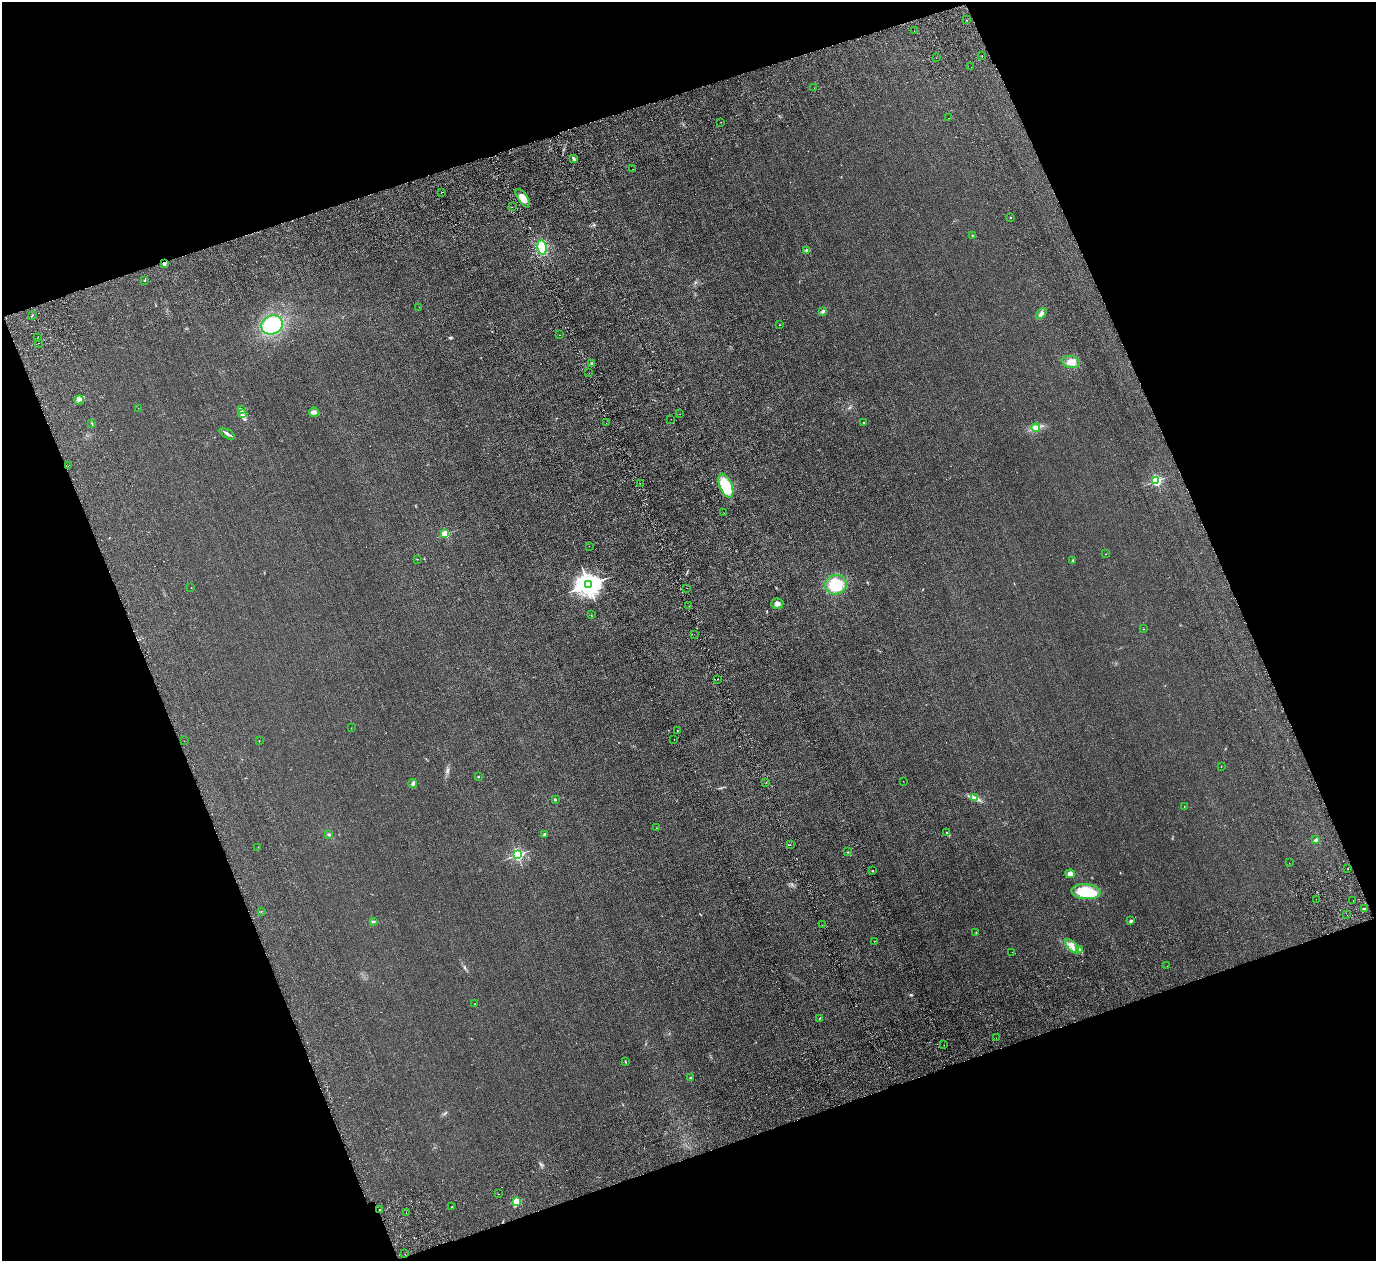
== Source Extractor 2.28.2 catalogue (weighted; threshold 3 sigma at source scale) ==
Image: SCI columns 320-5813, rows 482-5514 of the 6128 x 6110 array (HDU 1 of 3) = the unmasked area's bounding box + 8 px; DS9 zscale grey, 4 x 4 block average (1 PNG px = mean of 4 x 4 image px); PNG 1378 x 1263 px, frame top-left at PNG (2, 2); each listed source drawn as its Kron ellipse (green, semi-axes under 4 px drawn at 4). Shown black and unused: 40% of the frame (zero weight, under 4 of 8 exposures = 20% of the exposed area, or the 3 px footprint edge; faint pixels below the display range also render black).
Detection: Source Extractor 2.28.2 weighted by HDU 2 'WHT'. Background 0.00281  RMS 0.0015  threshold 0.00606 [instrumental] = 3 sigma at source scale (4.09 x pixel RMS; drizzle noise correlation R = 1.36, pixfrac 0.8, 0.05/0.05 arcsec/px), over >= 5 px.
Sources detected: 130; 3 too faint to see at this stretch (4 x 4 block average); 7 cosmic-ray / hot-pixel residue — neither listed nor drawn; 1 coinciding with a brighter row at this scale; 3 inside a brighter listed object's ellipse — not listed separately; the other 116 listed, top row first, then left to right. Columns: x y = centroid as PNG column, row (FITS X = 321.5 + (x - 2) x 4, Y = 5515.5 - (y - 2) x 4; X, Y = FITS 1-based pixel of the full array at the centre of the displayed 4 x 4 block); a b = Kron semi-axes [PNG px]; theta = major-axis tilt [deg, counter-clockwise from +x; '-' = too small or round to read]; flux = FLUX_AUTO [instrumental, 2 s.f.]
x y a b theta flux
967 20 2 2 - 0.42
914 31 2 2 - 0.17
982 56 2 2 - 0.36
936 58 2 2 - 0.11
971 67 2 2 - 0.26
814 88 2 2 - 0.12
948 118 2 2 - 0.2
720 122 2 2 - 0.16
574 158 4 2 - 1.3
633 169 2 2 - 0.086
441 192 2 2 - 0.15
523 198 11 5 -55 7.1
512 207 2 2 - 0.19
1011 217 2 2 - 0.35
972 235 2 2 - 0.48
542 248 7 4 -81 16
806 250 3 2 - 0.87
164 263 2 2 - 10
144 281 2 2 - 0.36
419 307 2 2 - 0.11
823 311 4 2 - 1.8
1041 314 6 3 45 2.8
32 315 2 2 - 0.33
272 325 11 9 22 40
779 325 2 2 - 0.19
559 335 2 2 - 0.26
38 338 2 2 - 0.21
38 343 2 2 - 0.14
1071 362 9 6 -12 6.3
592 363 2 2 - 0.51
589 373 2 2 - 0.13
79 400 5 3 - 1.9
138 408 2 2 - 0.11
241 409 2 2 - 0.4
314 412 5 4 - 2.5
242 414 3 3 - 1.3
680 414 2 2 - 0.15
671 419 2 2 - 0.14
864 422 2 2 - 1.8
606 423 2 2 - 0.12
92 424 3 2 - 0.42
1036 427 4 3 - 1.9
227 434 9 3 -30 2.3
68 466 2 2 - 0.15
1156 481 2 2 - 100
640 483 2 2 - 0.45
726 486 13 6 -68 25
724 513 2 2 - 0.13
445 534 2 2 - 53
589 546 2 2 - 0.17
1106 554 2 2 - 0.44
417 559 2 2 - 0.31
1073 561 4 2 - 0.83
588 585 4 3 - 1100
836 585 11 10 - 24
191 588 2 2 - 0.17
686 588 2 2 - 0.19
777 604 6 5 - 2.6
689 606 2 2 - 0.16
591 615 2 2 - 0.26
1143 629 2 2 - 0.14
694 634 2 2 - 0.088
717 679 2 2 - 0.17
351 728 2 2 - 0.13
677 731 2 2 - 0.28
674 740 2 2 - 0.12
184 741 2 2 - 0.19
259 741 2 2 - 0.53
1221 766 2 2 - 0.4
478 777 2 2 - 1.7
903 781 2 2 - 0.16
766 783 2 2 - 0.2
413 784 4 3 - 1.4
975 798 3 2 - 1.2
555 800 4 2 - 0.73
1184 807 2 2 - 0.17
656 828 2 2 - 0.3
947 833 2 2 - 0.64
544 834 2 2 - 5
329 835 2 2 - 0.74
1316 840 3 2 - 1.5
790 845 2 2 - 0.15
258 847 2 2 - 0.22
848 852 2 2 - 0.36
517 855 2 2 - 150
1289 863 2 2 - 0.19
1348 869 2 2 - 0.33
872 871 2 2 - 1.4
1070 874 5 3 - 4
1086 892 14 7 -5 30
1316 899 2 2 - 0.31
1353 901 2 2 - 0.24
1364 909 3 2 - 0.68
261 911 2 2 - 0.27
1347 915 2 2 - 0.24
373 921 3 2 - 0.83
1131 921 3 2 - 1.5
822 925 2 2 - 0.12
976 932 2 2 - 0.24
874 941 2 2 - 0.23
1072 946 9 2 -47 2.8
1079 949 4 2 - 1.1
1012 952 2 2 - 0.38
1167 966 2 2 - 0.88
474 1004 2 2 - 0.26
820 1018 2 2 - 0.37
996 1038 2 2 - 0.097
944 1045 2 2 - 0.44
625 1061 3 2 - 0.31
690 1078 2 2 - 0.42
498 1194 2 2 - 0.16
517 1201 2 2 - 47
452 1207 2 2 - 0.2
380 1210 2 2 - 0.63
406 1213 2 2 - 0.14
405 1254 2 2 - 0.58
Overlapping masked pixels (flux is a lower limit): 2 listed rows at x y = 164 263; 380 1210
Diffuse or blended objects may show on this block-average render without a row.